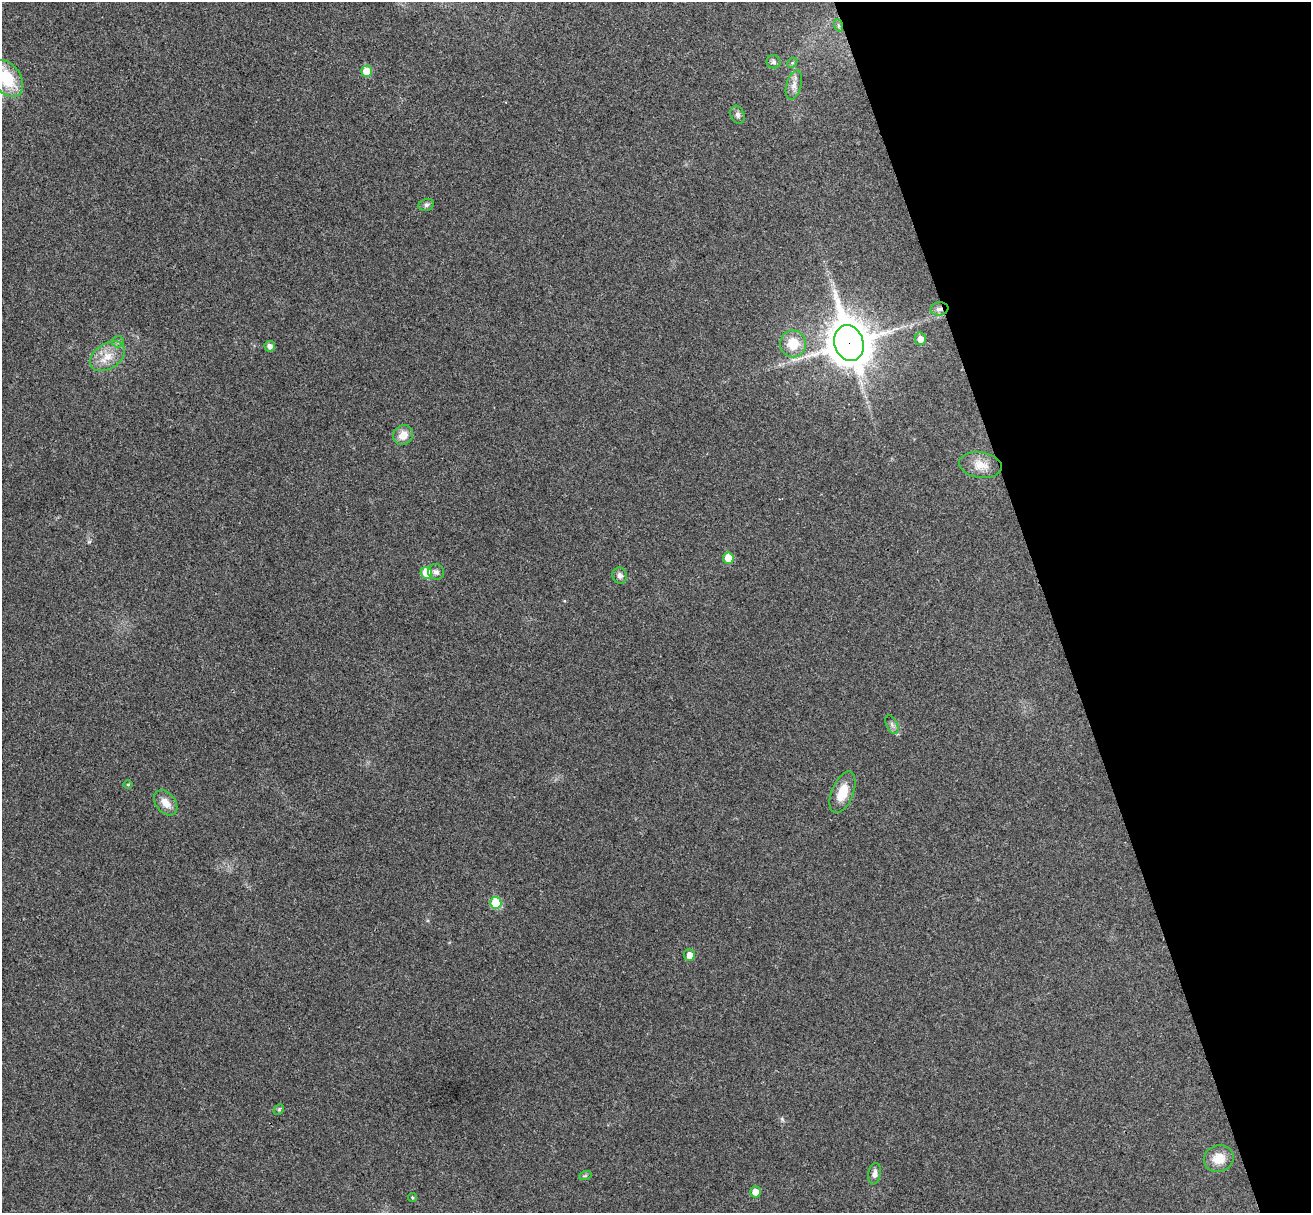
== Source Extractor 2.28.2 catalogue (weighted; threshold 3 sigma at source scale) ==
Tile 12 of 4 x 4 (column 4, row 3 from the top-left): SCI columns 3984-5292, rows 1378-2588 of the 5350 x 5298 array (HDU 1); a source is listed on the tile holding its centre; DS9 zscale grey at full resolution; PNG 1313 x 1215 px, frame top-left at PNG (2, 2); each listed source drawn as its Kron ellipse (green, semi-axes under 4 px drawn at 4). Shown black and unused: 20% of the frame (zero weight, under 3 of 4 exposures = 6% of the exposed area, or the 3 px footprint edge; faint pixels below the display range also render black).
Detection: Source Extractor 2.28.2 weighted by HDU 2 'WHT'; one run over the whole footprint, this tile lists its part. Background 0.0396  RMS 0.0052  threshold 0.0234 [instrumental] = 3 sigma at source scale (4.5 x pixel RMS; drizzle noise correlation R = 1.50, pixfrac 1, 0.05/0.05 arcsec/px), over >= 5 px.
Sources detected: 33; all 33 listed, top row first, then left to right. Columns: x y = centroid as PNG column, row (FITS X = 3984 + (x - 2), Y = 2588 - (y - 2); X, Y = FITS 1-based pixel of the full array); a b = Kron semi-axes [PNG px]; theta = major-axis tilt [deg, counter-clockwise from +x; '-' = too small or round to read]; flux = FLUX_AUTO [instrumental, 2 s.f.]
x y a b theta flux
838 25 6 4 -70 0.86
773 62 7 6 - 1.2
792 63 6 4 45 0.7
367 71 5 5 - 9.4
7 78 20 13 -56 21
794 85 15 7 74 3.3
737 115 9 6 -70 1.7
426 205 8 6 17 1.3
939 309 9 6 9 2
920 339 6 6 - 3.4
118 342 6 5 - 1
849 343 18 14 -72 1600
793 344 13 13 - 11
270 346 5 5 - 2.1
108 356 19 12 34 8.3
403 435 10 9 - 5.3
980 465 22 13 -8 6.6
728 558 6 5 - 8.4
436 572 8 7 - 2
426 573 6 5 - 12
620 576 8 7 - 2.1
892 725 10 5 -64 1.7
128 784 4 3 - 0.46
842 792 22 10 68 11
166 803 14 9 -51 5.2
496 903 6 5 - 19
689 955 6 5 - 4
279 1109 6 4 46 0.73
1219 1159 15 13 20 8.1
874 1174 11 6 81 2.5
585 1176 6 4 18 0.8
755 1192 5 5 - 4.6
412 1198 4 4 - 0.7
Overlapping masked pixels (flux is a lower limit): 2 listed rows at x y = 939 309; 849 343
Isophote crosses this tile's border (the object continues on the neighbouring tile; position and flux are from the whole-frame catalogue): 1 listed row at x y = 7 78